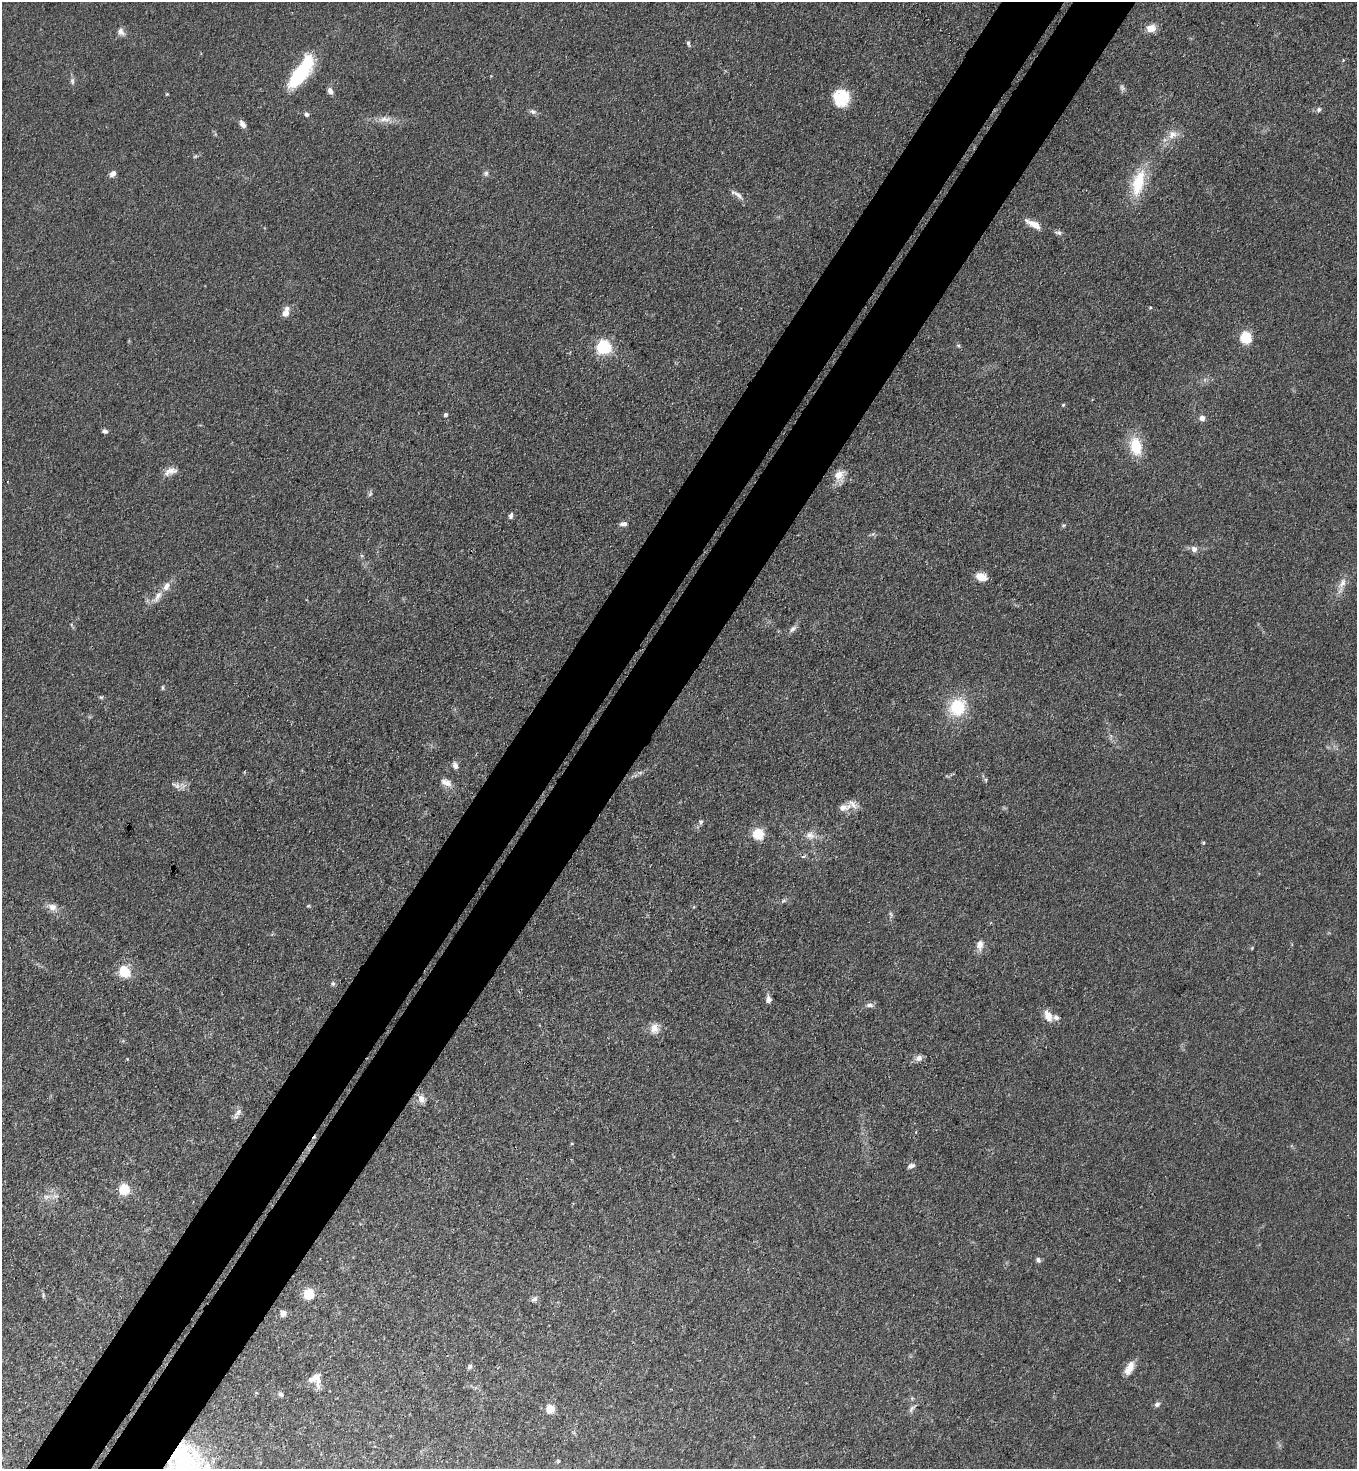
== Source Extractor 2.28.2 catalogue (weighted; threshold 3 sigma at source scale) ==
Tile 7 of 4 x 4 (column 3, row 2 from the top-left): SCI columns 2913-4267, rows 2974-4440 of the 5963 x 5945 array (HDU 1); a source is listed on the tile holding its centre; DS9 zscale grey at full resolution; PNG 1359 x 1471 px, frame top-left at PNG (2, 2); no overlay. Shown black and unused: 9% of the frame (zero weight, under 3 of 4 exposures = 5% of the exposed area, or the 3 px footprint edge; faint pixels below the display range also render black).
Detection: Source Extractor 2.28.2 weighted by HDU 2 'WHT'; one run over the whole footprint, this tile lists its part. Background 0.103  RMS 0.0074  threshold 0.0333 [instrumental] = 3 sigma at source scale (4.5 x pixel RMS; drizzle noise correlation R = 1.50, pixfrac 1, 0.05/0.05 arcsec/px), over >= 5 px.
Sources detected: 98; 1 too faint to see at this stretch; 1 cosmic-ray / hot-pixel residue — not listed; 5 inside a brighter listed object's ellipse — not listed separately; the other 91 listed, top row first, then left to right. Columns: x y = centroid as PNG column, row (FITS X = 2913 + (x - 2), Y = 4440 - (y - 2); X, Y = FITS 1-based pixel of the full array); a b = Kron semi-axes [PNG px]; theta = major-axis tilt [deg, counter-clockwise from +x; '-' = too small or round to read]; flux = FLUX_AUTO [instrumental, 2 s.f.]
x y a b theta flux
1151 28 12 9 10 7
121 32 11 8 -55 3.7
688 43 8 4 -76 1.5
301 72 39 14 55 52
72 81 10 5 -85 2.1
330 91 8 6 -62 3.5
167 94 4 4 - 0.76
841 98 19 18 - 21
1319 109 6 6 - 1.9
533 112 9 6 -21 2.4
306 114 5 5 - 2.1
385 119 19 8 0 6.9
242 124 9 6 -52 3.6
1172 134 14 11 29 7.5
195 156 6 4 2 1
113 173 7 5 40 3.9
486 173 7 6 - 1.9
1138 183 36 15 76 30
738 195 18 6 -39 4.1
1034 224 20 7 -28 8.7
1058 233 10 6 -11 2.1
1150 307 5 4 - 0.88
286 312 13 7 73 5.7
1246 338 11 10 - 19
958 346 6 5 - 1.2
604 347 6 6 - 160
1063 405 5 4 - 0.93
445 415 6 5 - 1.1
1202 418 7 6 - 3.6
105 431 7 5 -3 2.1
1136 446 20 13 -80 24
170 471 18 9 19 6
839 475 15 12 45 8.6
370 494 8 5 64 1.5
511 516 8 5 74 2.1
623 524 9 6 2 3
1063 525 6 5 - 1.1
1194 549 8 8 - 3.6
981 577 11 7 -21 11
1342 583 19 8 61 6.7
158 596 17 8 61 6.2
793 629 10 7 48 2.9
163 688 8 3 90 0.95
101 697 6 5 - 1.1
957 707 20 17 62 33
455 765 10 6 -71 2.8
640 773 7 4 1 1.5
986 780 6 4 -90 1
446 782 15 8 -20 5.4
176 785 15 7 -25 4.2
844 807 21 9 12 7.5
701 822 8 5 82 1.7
758 834 8 8 - 25
810 835 14 12 -16 6.7
1203 843 5 3 - 0.77
803 856 6 4 1 1.2
783 901 9 5 26 1.6
308 906 6 3 18 0.81
52 907 11 9 -14 5.8
694 907 5 3 - 0.75
891 914 8 4 -66 1.5
980 945 12 8 84 6.1
1252 948 6 3 72 0.7
124 971 8 7 - 27
333 984 6 5 - 1.6
768 999 8 6 -89 3.7
870 1005 10 5 3 2.7
1048 1016 16 10 -63 7.5
654 1028 13 11 78 6.7
919 1058 9 8 - 3.4
421 1099 11 9 -59 4.7
238 1112 13 5 53 3.1
572 1143 4 3 - 0.68
911 1166 10 6 23 2.7
124 1189 5 5 - 57
47 1197 13 6 11 4.5
1038 1260 6 6 - 2.1
309 1294 7 6 - 24
43 1295 7 4 -90 1.1
534 1299 11 6 36 2.3
283 1313 5 4 - 8.6
470 1367 7 6 - 1.8
1129 1368 18 8 64 8.2
316 1380 18 13 -69 8.7
281 1394 7 5 -48 1.9
912 1398 5 5 - 0.99
1157 1404 8 6 21 2.1
550 1409 8 7 - 12
912 1409 13 5 52 2.7
183 1460 50 34 88 86
558 1461 5 4 - 0.96
Overlapping masked pixels (flux is a lower limit): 1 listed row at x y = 183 1460
Isophote crosses this tile's border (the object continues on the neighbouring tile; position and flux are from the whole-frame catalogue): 1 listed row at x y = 183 1460